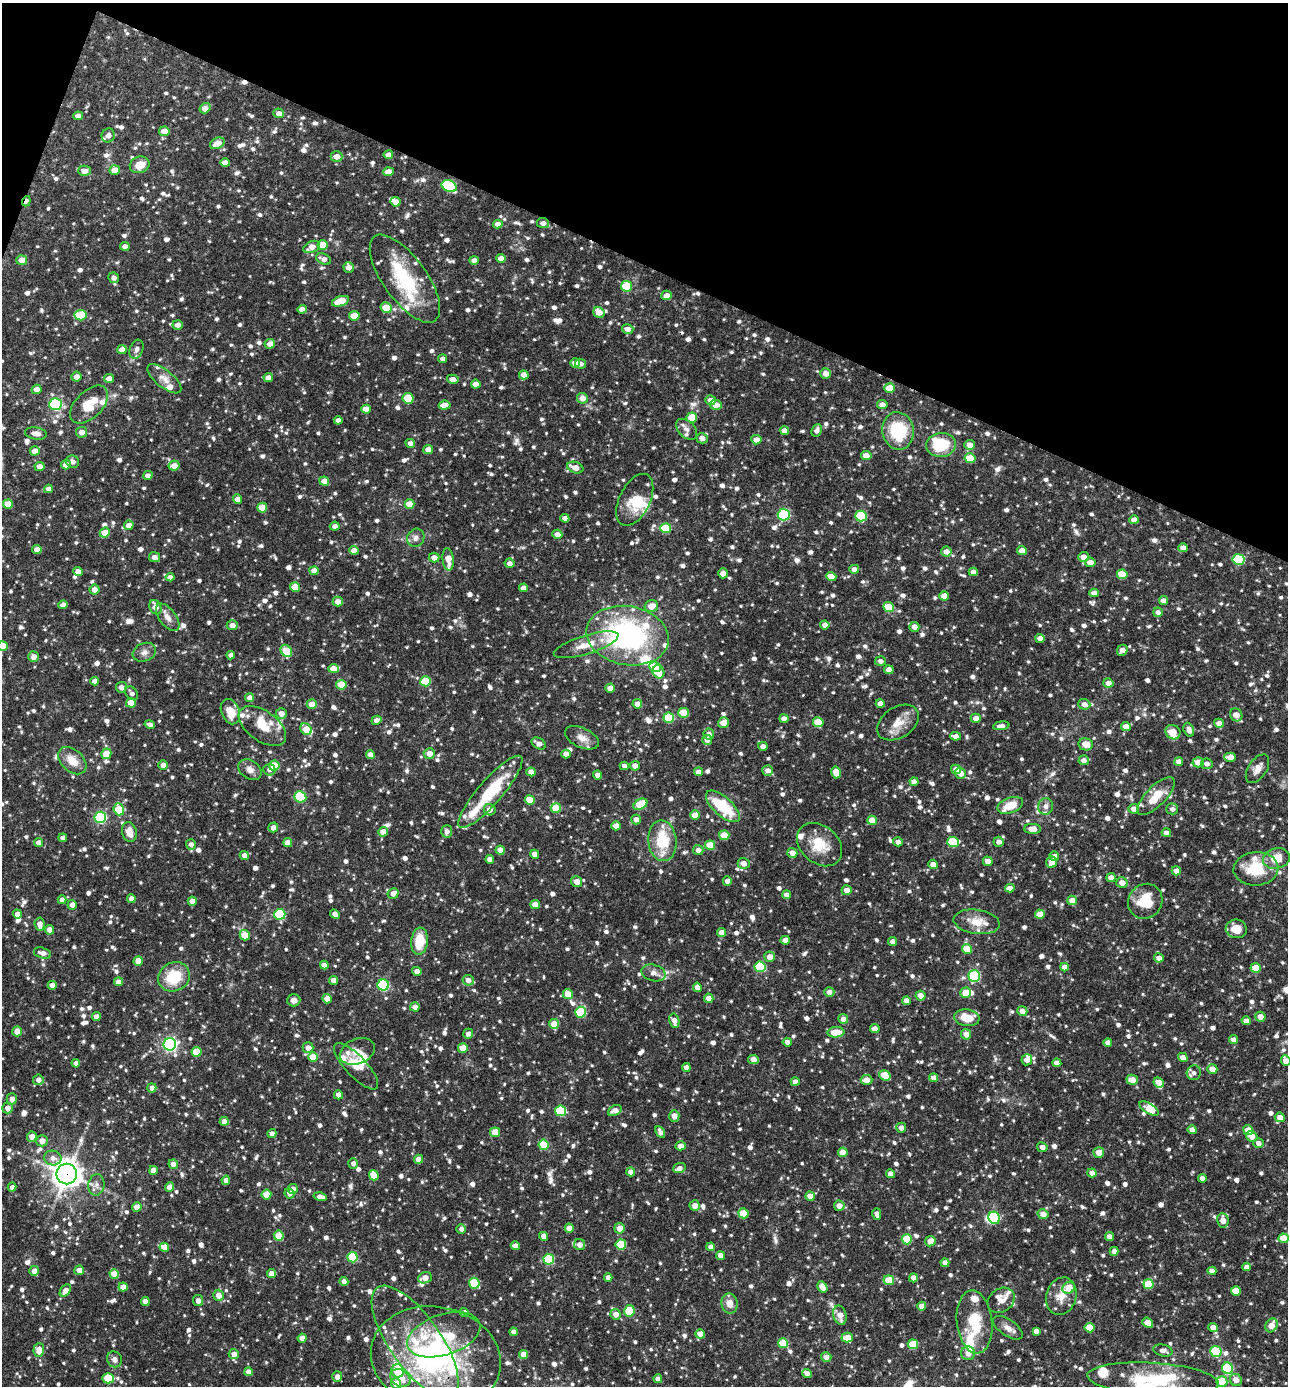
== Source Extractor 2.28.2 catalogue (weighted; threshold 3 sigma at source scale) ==
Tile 2 of 4 x 4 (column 2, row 1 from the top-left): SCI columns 1556-2841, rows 4151-5534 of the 5550 x 5536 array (HDU 1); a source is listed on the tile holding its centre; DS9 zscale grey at full resolution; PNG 1290 x 1388 px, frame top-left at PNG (2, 3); each listed source drawn as its Kron ellipse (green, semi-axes under 4 px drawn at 4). Shown black and unused: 20% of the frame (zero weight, under 3 of 4 exposures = <1% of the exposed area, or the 3 px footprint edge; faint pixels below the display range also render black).
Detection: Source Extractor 2.28.2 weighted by HDU 2 'WHT'; one run over the whole footprint, this tile lists its part. Background 0.0825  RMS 0.0039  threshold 0.0177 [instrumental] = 3 sigma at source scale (4.5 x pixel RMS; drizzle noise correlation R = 1.50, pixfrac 1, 0.05/0.05 arcsec/px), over >= 5 px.
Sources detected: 1465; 3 inside a brighter object's white glare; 1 cosmic-ray / hot-pixel residue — neither listed nor drawn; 57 inside a brighter listed object's ellipse — not listed separately; of the other 1404, all 500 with FLUX_AUTO >= 1.72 (the completeness limit of this list) listed and drawn (904 fainter detections not listed), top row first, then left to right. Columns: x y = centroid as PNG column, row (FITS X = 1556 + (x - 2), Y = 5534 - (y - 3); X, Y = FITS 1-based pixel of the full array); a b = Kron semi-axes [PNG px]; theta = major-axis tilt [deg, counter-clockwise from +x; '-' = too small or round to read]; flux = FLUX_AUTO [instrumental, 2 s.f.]
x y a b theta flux
205 108 5 5 - 3.2
279 113 5 5 - 2.5
78 116 5 4 - 2.6
164 131 5 5 - 3.7
108 135 7 6 - 2.1
217 143 7 5 23 3.9
388 155 5 4 - 2.6
336 156 6 5 - 3.3
225 163 5 4 - 2.9
140 165 10 8 20 4.7
115 170 5 5 - 4.4
84 171 6 5 - 2.9
388 172 5 4 - 3.9
449 186 8 5 -26 29
26 201 5 3 - 2.1
396 202 5 4 - 2.8
543 223 6 5 - 1.9
498 224 5 4 - 2.9
323 245 5 5 - 8.2
125 246 4 4 - 2.7
312 247 9 5 25 3.5
501 258 5 4 - 2.8
323 259 8 5 -23 2.3
22 260 5 5 - 4.1
474 260 4 4 - 2.3
349 267 5 5 - 2.6
114 278 5 5 - 1.9
405 279 52 21 -54 27
627 286 5 5 - 14
667 295 5 4 - 2.9
340 301 9 5 18 11
386 308 6 5 - 7.8
302 309 4 4 - 2.6
599 312 6 5 - 3.7
80 315 6 5 - 14
354 316 5 4 - 8
178 325 5 4 - 2.1
628 329 6 5 - 2.6
270 344 5 4 - 3.2
136 349 10 6 69 1.7
122 350 5 4 - 2.8
443 359 4 4 - 1.8
575 363 5 4 - 3.3
581 364 5 5 - 1.8
826 373 5 5 - 2.7
524 375 5 4 - 2.8
76 377 5 5 - 2.6
109 378 5 4 - 2.9
268 378 5 4 - 3
164 379 21 8 -39 3.5
453 379 6 4 -12 2.9
476 384 5 4 - 3.9
890 388 5 5 - 7.1
37 389 5 4 - 3.1
408 398 5 5 - 10
582 398 5 5 - 2.9
710 400 5 5 - 2.7
55 404 6 6 - 51
89 405 23 13 45 8.8
445 405 6 4 8 3.7
716 405 6 5 - 3.2
882 405 5 4 - 2.3
366 409 4 4 - 4.2
692 418 5 5 - 7.9
338 420 4 4 - 1.8
687 429 12 8 -45 2.4
817 430 6 5 - 1.8
784 431 4 4 - 2.5
898 431 19 15 -79 20
82 432 5 5 - 2.6
36 433 11 6 -10 2.6
702 438 5 5 - 3
756 440 5 4 - 3.1
410 443 5 4 - 1.9
941 445 15 12 6 15
970 445 5 5 - 3.6
428 449 5 4 - 3.3
35 451 5 4 - 2.7
866 456 5 4 - 3.4
970 458 5 5 - 10
73 462 7 6 - 1.8
66 465 5 4 - 3.2
39 466 5 4 - 2.6
174 466 5 5 - 3.6
575 468 8 5 -21 3.6
148 475 5 4 - 2.1
324 481 5 4 - 3.5
48 489 4 4 - 2.3
237 499 4 4 - 2.7
635 500 28 15 64 9
8 504 5 5 - 6.8
410 504 5 4 - 5.2
262 508 5 5 - 8.3
784 515 6 6 - 40
861 516 6 5 - 23
565 518 4 4 - 1.9
1134 520 5 4 - 2.7
129 525 5 4 - 3
335 526 5 4 - 1.9
666 528 5 5 - 13
105 533 5 4 - 5.7
557 534 5 4 - 3
416 538 9 8 - 1.9
1183 548 5 4 - 2.5
37 550 4 4 - 2.8
354 550 5 4 - 3.2
1022 551 5 4 - 3.2
946 552 5 5 - 3.3
154 557 5 5 - 2.3
1083 557 5 5 - 2.8
434 558 5 5 - 2.7
448 559 11 5 -84 4.6
1238 559 6 5 - 24
1090 562 5 4 - 3.5
510 563 5 5 - 2
854 569 5 4 - 2.7
314 571 4 4 - 3.2
78 572 5 4 - 3.1
973 572 4 4 - 2
723 573 5 5 - 2.7
1122 574 5 5 - 9.4
831 576 5 4 - 4.5
170 577 4 4 - 2.3
295 587 5 5 - 6.3
524 588 4 4 - 2.9
94 590 5 5 - 2.9
1094 593 5 4 - 2.6
944 596 5 4 - 4.1
1164 601 4 4 - 2.6
338 602 5 5 - 3.3
63 605 5 4 - 2.6
651 606 7 6 - 4.1
155 607 7 5 -63 3
889 607 5 5 - 9.9
1158 612 5 4 - 1.9
168 617 16 8 -53 3
232 625 5 5 - 2.6
825 625 5 4 - 2.5
914 627 5 4 - 2.5
627 636 41 29 -10 80
1040 638 4 4 - 2.8
586 645 34 9 17 7.3
3 646 5 4 - 7.7
1122 650 6 5 - 2.8
286 651 6 5 - 10
144 652 12 9 22 2.3
231 655 4 4 - 2
33 657 5 5 - 2.5
880 661 5 5 - 1.8
655 667 6 5 - 8.9
333 669 5 4 - 6
889 670 5 4 - 3.1
658 672 7 5 -63 7
95 681 4 4 - 2.4
425 681 5 5 - 14
1108 683 5 4 - 2.7
341 685 5 5 - 9.6
121 687 5 5 - 2.3
610 688 5 4 - 3.1
132 693 7 5 -50 1.8
250 698 4 4 - 3
131 703 5 4 - 6.7
312 704 5 5 - 4.1
637 704 5 4 - 2.9
880 704 4 4 - 2.9
1084 704 6 5 - 2.4
230 712 13 9 -68 6.2
281 713 5 5 - 2.8
683 713 5 5 - 8.4
1236 715 7 6 - 3.8
669 718 5 5 - 18
976 718 5 4 - 2.9
784 719 4 4 - 2.4
376 720 5 4 - 2.6
818 722 5 5 - 9.9
723 723 6 5 - 4
898 723 23 15 33 6.3
1219 723 5 4 - 2.9
150 724 5 4 - 1.8
262 726 27 15 -36 8.4
1001 726 8 4 9 1.9
1126 727 5 4 - 3.7
306 729 6 5 - 7.3
1189 730 7 5 -70 2.2
1173 732 8 7 - 4.6
709 734 5 5 - 1.9
955 736 5 4 - 2.5
582 738 18 10 -25 3.6
707 740 5 5 - 3
539 743 8 5 -30 2.4
1086 744 7 6 - 3.7
763 746 5 4 - 2.1
429 753 5 5 - 3.5
106 754 5 5 - 6
566 754 4 4 - 2.7
371 755 4 4 - 3
1230 757 6 4 -1 3.6
1084 760 5 5 - 2.3
72 761 16 10 -42 5.7
1179 762 4 4 - 2.8
1198 762 5 5 - 3.4
1207 764 6 5 - 1.9
163 765 5 5 - 2.5
274 766 5 5 - 11
624 766 4 4 - 1.9
635 766 5 5 - 2.7
956 769 5 4 - 2.5
1257 769 16 9 56 3
250 770 12 9 -33 2.5
269 770 6 5 - 1.8
768 770 5 5 - 2.4
531 772 4 4 - 2.5
699 772 4 4 - 3.3
836 772 6 5 - 5.3
960 773 5 5 - 3.4
598 775 4 4 - 2.9
914 782 4 4 - 2.5
490 792 47 12 49 22
1156 796 24 10 45 8.7
300 797 6 5 - 19
530 800 5 4 - 6.7
640 804 7 5 31 12
1010 805 13 7 19 6.9
723 806 21 9 -42 19
1046 806 8 7 - 2.1
556 808 5 5 - 8.9
119 809 6 5 - 13
1134 809 5 5 - 2.8
1172 809 6 5 - 1.9
490 810 6 5 - 2.4
695 815 5 4 - 4.3
100 817 6 5 - 44
636 819 5 5 - 2.4
872 820 5 4 - 5.1
616 826 5 4 - 3
273 827 5 5 - 2.6
1033 829 8 5 -2 3.4
447 831 6 5 - 1.8
129 832 10 7 -74 4.2
383 832 5 4 - 3.4
1166 833 5 4 - 2.5
724 835 5 4 - 7.6
63 838 4 4 - 2.2
662 841 20 14 -85 15
898 842 5 4 - 2.1
953 842 6 5 - 18
999 842 5 5 - 2
39 843 4 4 - 2.7
288 843 4 4 - 3.6
191 844 5 5 - 1.8
710 845 5 4 - 7.3
820 845 25 18 -41 9.9
500 850 4 4 - 3.3
698 850 5 5 - 2.2
792 853 5 4 - 3.6
535 854 4 4 - 3.4
244 855 4 4 - 2.6
1054 856 5 5 - 2.5
1276 858 13 10 14 8
490 859 4 4 - 2.6
988 861 5 4 - 2.8
1052 862 5 5 - 3.2
744 863 6 5 - 2.9
933 864 4 4 - 2.6
1256 869 22 17 4 15
1176 871 5 4 - 2.6
1111 878 4 4 - 2.7
577 881 5 5 - 3.9
727 881 5 4 - 2.1
1122 883 5 5 - 3
1010 888 5 4 - 3
847 890 5 5 - 2.8
393 893 6 5 - 2.9
787 895 4 4 - 2.5
131 899 4 4 - 2.4
62 900 4 4 - 2.3
1072 900 5 4 - 4
192 901 4 4 - 3.1
1145 901 18 16 49 11
72 905 5 4 - 2.2
535 905 5 4 - 3.9
17 914 4 4 - 2.7
280 914 5 5 - 25
335 914 5 4 - 2.2
1040 914 5 4 - 5.7
977 922 23 12 -8 6.5
40 924 7 5 -86 3
1236 929 10 9 - 6.1
49 930 5 4 - 2.9
722 932 4 4 - 2.6
245 935 5 5 - 7.3
785 940 4 4 - 3.1
419 941 14 8 83 9.8
893 942 4 4 - 2.4
967 949 5 4 - 9.4
42 953 9 5 -15 2.4
770 957 5 5 - 3.4
1159 958 5 4 - 2
138 961 4 4 - 4.8
324 965 4 4 - 2.7
760 967 5 5 - 20
1064 967 4 4 - 2.9
1256 968 5 5 - 6.3
417 971 5 4 - 2.2
653 973 12 8 -16 2.4
974 976 6 5 - 28
174 977 16 14 28 14
468 980 5 5 - 2.7
333 981 4 4 - 3
118 982 4 4 - 3.3
52 985 4 4 - 2.4
383 985 5 5 - 36
697 987 5 4 - 2.6
829 992 5 5 - 2.2
966 993 5 5 - 5.5
568 994 5 5 - 5.1
921 996 5 5 - 3.1
709 998 5 4 - 3
327 999 4 4 - 4.1
294 1000 6 6 - 1.8
906 1001 4 4 - 2.9
415 1007 4 4 - 2.4
1022 1011 5 5 - 2.6
581 1012 5 5 - 22
96 1017 4 4 - 2.6
1260 1017 5 5 - 3.5
967 1018 12 8 -8 7.2
843 1019 5 4 - 2.4
674 1021 7 5 -76 3
1246 1021 4 4 - 2.7
554 1024 5 5 - 5.7
875 1029 5 4 - 3.4
17 1031 5 4 - 4.1
836 1032 8 5 4 7.1
468 1034 5 5 - 2
966 1034 5 5 - 3.1
1233 1040 4 4 - 3
787 1042 5 4 - 2
1108 1043 4 4 - 2.3
170 1044 6 6 - 89
308 1048 5 5 - 2.8
463 1048 5 4 - 5.7
357 1051 18 12 23 4.2
196 1052 5 5 - 11
313 1057 5 5 - 7.5
1183 1057 5 4 - 3
753 1059 5 4 - 3
1027 1060 5 5 - 2.9
1286 1060 5 4 - 3.1
76 1063 4 4 - 2.1
1057 1063 4 4 - 2.5
356 1066 30 10 -47 5.4
686 1067 4 4 - 2.4
1212 1069 5 4 - 4.1
1194 1073 7 7 - 1.8
885 1075 6 5 - 8.1
934 1078 4 4 - 2.9
38 1080 5 5 - 2
867 1080 6 5 - 3.6
1132 1080 5 5 - 3.9
795 1082 4 4 - 2.8
1159 1082 5 5 - 4.1
152 1088 4 4 - 2.5
338 1095 4 4 - 2.5
12 1099 5 5 - 2.8
8 1108 5 5 - 3
1149 1109 11 5 -32 6.5
615 1110 7 5 26 3
561 1111 5 5 - 21
674 1116 6 5 - 3.6
1280 1117 5 5 - 3.4
224 1121 4 4 - 2.9
901 1128 5 5 - 1.9
1192 1130 4 4 - 3.1
1248 1130 5 4 - 4.6
495 1132 5 5 - 6
660 1132 6 4 -61 1.8
272 1133 4 4 - 2.1
1252 1136 6 5 - 3
32 1137 5 4 - 3.2
42 1141 5 5 - 3
1258 1143 5 5 - 2.3
544 1145 5 5 - 14
681 1146 5 4 - 3.1
1042 1147 5 4 - 2.2
843 1152 5 5 - 6.2
1099 1152 5 5 - 4.2
53 1158 9 7 -11 2.3
418 1159 4 4 - 2.7
353 1163 5 5 - 1.7
173 1164 5 4 - 2.7
679 1168 6 5 - 2
153 1170 4 4 - 3.4
631 1172 4 4 - 2.7
1092 1173 4 4 - 2.5
67 1174 10 10 - 420
891 1174 4 4 - 2.8
374 1175 5 4 - 8.1
1202 1178 4 4 - 2.7
226 1180 5 4 - 2.5
96 1185 10 8 82 2.1
12 1187 4 4 - 1.9
170 1187 4 4 - 2.8
293 1189 5 4 - 2.7
289 1193 5 4 - 1.8
266 1195 5 5 - 9.3
810 1196 4 4 - 3.6
320 1197 6 4 -14 2.4
695 1205 5 5 - 2.6
839 1206 5 5 - 3
137 1207 5 4 - 2.7
743 1213 5 5 - 9.6
877 1214 6 4 -76 2.1
1043 1214 5 5 - 3.1
994 1218 6 5 - 25
1223 1220 7 5 -82 3.9
569 1228 4 4 - 3.2
619 1228 5 5 - 3.7
461 1229 5 4 - 1.8
279 1236 5 5 - 10
544 1236 4 4 - 2.6
1109 1237 4 4 - 2.6
1284 1238 5 4 - 6.5
907 1239 5 5 - 14
930 1241 5 5 - 3
580 1244 6 5 - 2.9
621 1244 5 5 - 16
515 1246 4 4 - 2.6
164 1247 5 4 - 5.5
711 1247 4 4 - 2.5
1114 1251 4 4 - 1.9
720 1255 4 4 - 2.7
352 1257 5 5 - 19
549 1259 5 5 - 21
945 1263 4 4 - 2.6
1246 1267 4 4 - 2.1
79 1270 5 4 - 3.2
34 1271 5 4 - 2.7
1212 1271 4 4 - 2.7
271 1273 4 4 - 2.7
114 1274 5 4 - 6.6
608 1277 4 4 - 2.7
425 1278 7 5 20 3.3
913 1278 4 4 - 2.7
889 1280 5 5 - 8.8
344 1281 4 4 - 1.8
474 1283 5 5 - 15
1148 1284 5 5 - 12
123 1287 4 4 - 4.1
822 1287 6 4 -58 4.1
1069 1288 6 5 - 8.2
65 1291 7 4 52 2.9
1236 1291 5 4 - 7.9
219 1295 5 5 - 3.6
1061 1296 19 14 73 6.1
198 1300 5 5 - 2
1001 1300 14 11 37 3.2
145 1301 4 4 - 3
730 1303 10 8 -79 3.6
922 1306 4 4 - 3.7
629 1311 6 5 - 14
464 1312 4 4 - 2.5
616 1314 5 5 - 2.7
840 1315 10 6 -76 3.6
975 1322 32 17 -83 14
1148 1323 6 4 -38 5.3
1271 1325 7 5 60 4.2
1213 1327 5 4 - 3.1
1008 1328 17 8 -34 2.9
1090 1328 5 4 - 6.7
1036 1331 4 4 - 1.8
513 1332 4 4 - 2.2
700 1334 5 4 - 4.2
444 1335 38 20 18 18
302 1338 4 4 - 3.1
847 1338 6 5 - 5.3
415 1341 66 26 -55 37
783 1343 5 5 - 11
913 1344 5 5 - 12
39 1350 7 5 87 4.4
1163 1350 9 6 -13 1.8
1216 1351 5 5 - 20
968 1353 7 7 - 3
234 1354 5 5 - 2.7
523 1354 4 4 - 4.6
826 1357 5 5 - 2.6
436 1358 65 51 -11 99
114 1359 8 7 - 1.8
1227 1368 5 5 - 25
398 1371 6 6 - 13
249 1372 4 4 - 2.8
807 1373 5 4 - 2
337 1377 5 5 - 2.4
108 1378 6 5 - 13
400 1378 11 8 -30 6.1
658 1379 4 4 - 2.3
1153 1379 66 16 -4 27
1236 1380 6 5 - 3.3
1222 1381 5 5 - 14
396 1383 5 5 - 6.2
Overlapping masked pixels (flux is a lower limit): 6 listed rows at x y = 26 201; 543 223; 295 587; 1172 809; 67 1174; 436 1358
Isophote crosses this tile's border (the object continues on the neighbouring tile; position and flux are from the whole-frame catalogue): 5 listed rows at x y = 3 646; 1286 1060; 436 1358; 108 1378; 396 1383